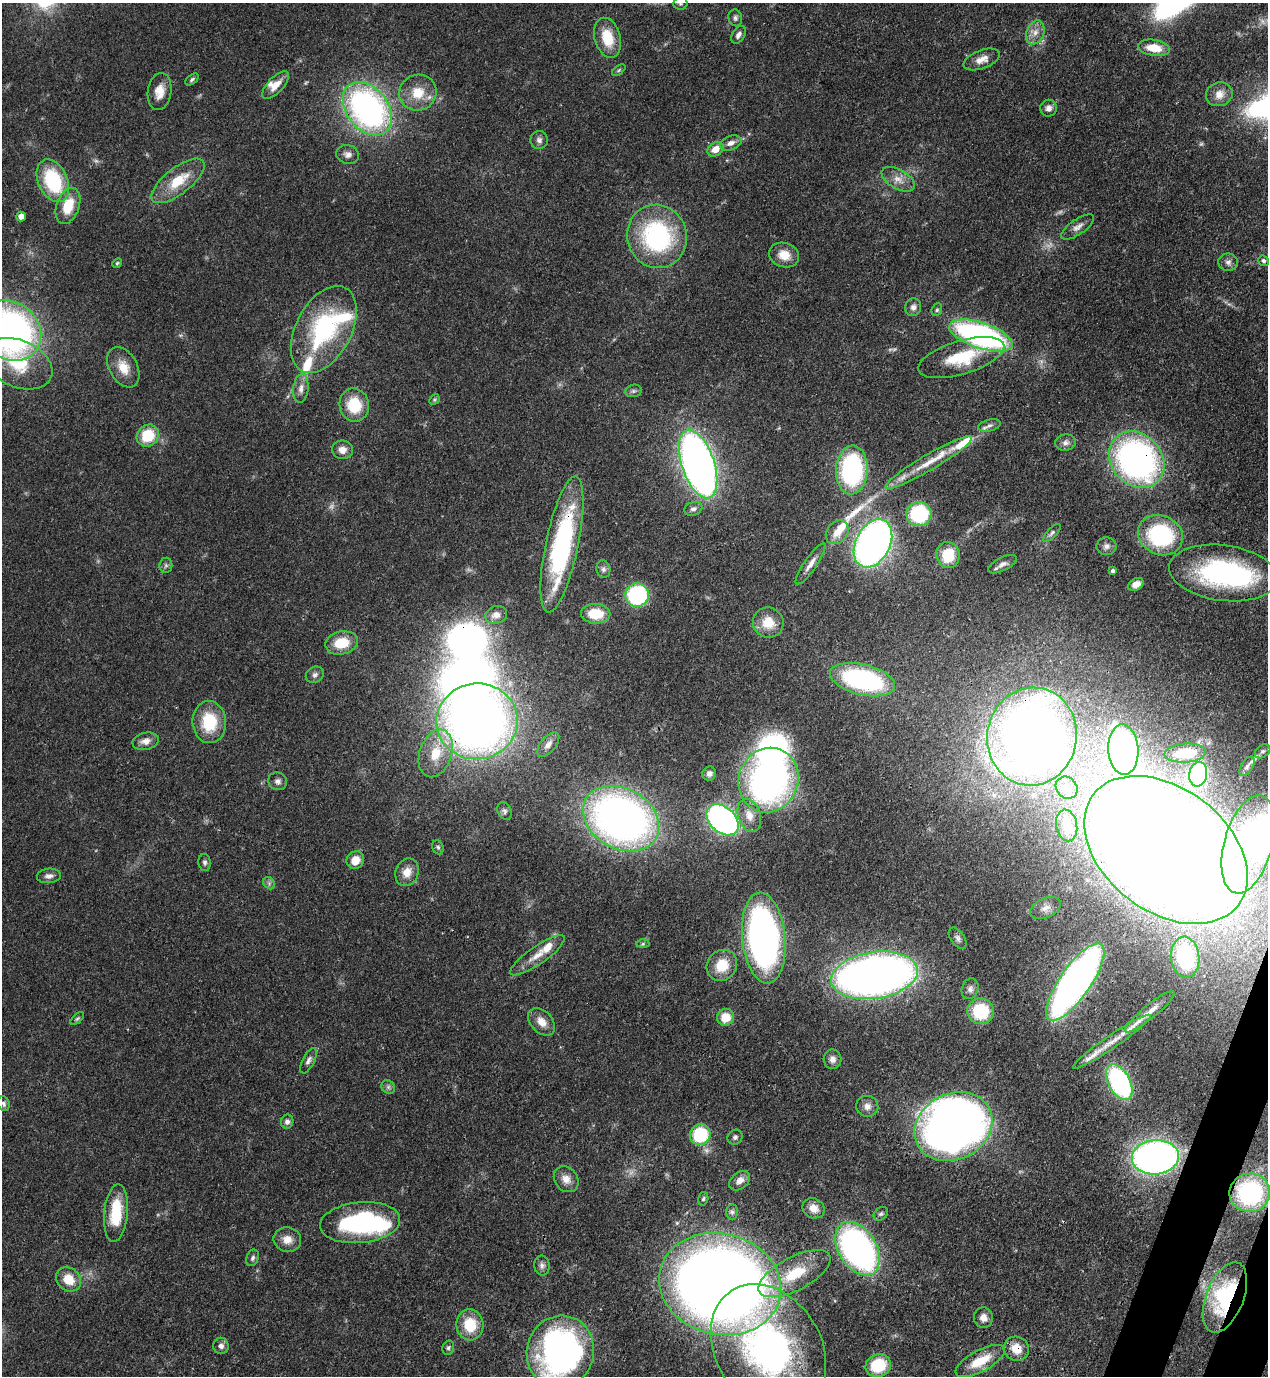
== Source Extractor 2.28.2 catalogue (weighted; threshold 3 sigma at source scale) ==
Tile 6 of 4 x 4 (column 2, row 2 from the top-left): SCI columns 1620-2885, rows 2791-4164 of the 5638 x 5579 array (HDU 1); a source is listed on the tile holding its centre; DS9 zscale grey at full resolution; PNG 1270 x 1378 px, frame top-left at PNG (2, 3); each listed source drawn as its Kron ellipse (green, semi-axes under 4 px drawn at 4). Shown black and unused: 2% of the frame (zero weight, under 3 of 4 exposures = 7% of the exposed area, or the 3 px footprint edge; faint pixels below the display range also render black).
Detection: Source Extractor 2.28.2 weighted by HDU 2 'WHT'; one run over the whole footprint, this tile lists its part. Background 0.0508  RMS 0.0034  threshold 0.0152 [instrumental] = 3 sigma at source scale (4.5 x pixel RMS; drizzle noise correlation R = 1.50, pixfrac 1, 0.05/0.05 arcsec/px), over >= 5 px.
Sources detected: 176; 3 too faint to see at this stretch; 8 inside a brighter object's white glare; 3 long thin detections or spike segments (spike, bleed or trail) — neither listed nor drawn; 8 inside a brighter listed object's ellipse — not listed separately; the other 154 listed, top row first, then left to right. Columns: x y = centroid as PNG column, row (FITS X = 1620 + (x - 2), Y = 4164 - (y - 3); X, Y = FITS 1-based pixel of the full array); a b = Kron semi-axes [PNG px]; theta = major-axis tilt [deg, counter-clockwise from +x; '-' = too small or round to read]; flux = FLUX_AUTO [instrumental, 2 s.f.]
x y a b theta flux
680 3 7 6 - 0.68
735 18 8 7 - 1
1035 32 12 8 69 2.8
738 35 10 6 59 1.3
608 38 20 13 -74 9.6
1154 48 16 8 -8 6.6
982 59 19 9 20 3.3
619 70 8 4 36 0.5
192 79 8 4 39 0.73
275 85 18 8 46 3.9
159 91 18 12 82 4.6
418 93 19 18 - 8.5
1219 94 13 12 - 3.3
1049 108 8 8 - 1.7
367 109 30 20 -52 110
539 140 9 9 - 1.4
731 143 11 7 21 2.1
716 149 8 6 34 4.4
348 154 11 9 -13 1.8
898 179 18 9 -29 3.6
53 181 22 14 -65 27
178 181 32 13 38 11
68 206 18 11 70 9.3
21 217 5 4 - 2.8
1078 227 19 7 34 2.3
657 236 32 29 -76 49
784 255 15 12 -17 5.3
1263 261 5 5 - 0.79
1228 262 10 8 -8 1.5
117 263 5 4 - 0.45
913 307 9 8 - 1.4
937 310 6 5 - 0.55
324 330 47 28 62 43
10 331 33 28 -39 160
981 335 33 12 -18 100
961 357 45 16 17 16
19 364 35 23 -24 18
123 367 22 14 -61 5.7
301 388 15 7 84 2.3
633 391 8 6 15 0.89
434 400 6 4 46 0.5
354 405 16 14 -78 11
989 425 11 6 15 1.4
148 436 11 10 - 11
1066 443 10 8 11 1.5
342 450 10 9 - 2.6
1137 460 30 25 -47 120
929 462 49 8 30 9.4
698 464 36 16 -71 250
852 470 24 16 87 52
693 509 9 6 20 1.3
919 514 12 12 - 27
837 532 13 10 51 4.4
1052 533 11 4 45 0.96
1160 535 23 19 -25 33
873 543 26 17 62 180
562 545 69 16 78 59
1106 546 10 9 - 1.5
948 555 13 11 -79 12
810 564 24 6 56 2.9
1002 564 15 6 27 1.9
166 565 7 6 - 0.89
603 569 9 7 -80 1.2
1113 571 4 3 - 0.76
1223 573 54 28 -8 61
1136 584 8 6 31 2.8
637 595 12 11 - 38
596 614 14 10 -2 9.8
496 615 11 8 17 2.6
768 623 15 15 - 7
342 643 16 11 12 8.9
315 675 9 7 32 1.2
862 680 33 15 -13 62
477 721 41 38 5 280
209 722 21 16 -86 15
1032 736 49 45 81 420
146 741 13 8 12 2.6
548 745 14 7 50 1.9
1123 750 25 15 -86 83
1263 751 8 6 37 1
436 753 24 16 71 10
1185 753 21 9 4 7.9
1247 766 11 5 56 1.1
709 773 7 7 - 1.3
1198 774 12 9 79 46
768 780 33 29 69 130
278 781 9 9 - 1.5
1067 788 12 10 -48 2.9
504 811 9 6 -63 0.92
749 815 17 11 -71 4.4
621 819 40 30 -29 200
723 820 18 12 -42 100
1067 825 16 10 -79 3.1
1248 844 50 24 75 31
438 847 7 5 -67 0.65
1166 850 91 62 -37 1000
355 860 9 8 - 4.8
205 862 8 6 -84 1
407 872 14 11 69 3.9
49 876 12 7 5 1.7
269 883 7 5 -46 0.79
1046 908 16 10 24 3.1
764 938 46 21 -84 140
958 938 12 7 -55 1.3
643 944 6 4 1 0.58
537 955 32 9 35 5.1
1185 957 20 14 -84 19
722 965 16 14 51 8.6
875 975 44 23 8 260
1075 982 46 15 55 220
970 989 10 8 71 1.7
980 1011 13 13 - 18
1150 1012 31 6 39 3.8
726 1017 8 8 - 6.4
77 1018 8 4 41 0.58
541 1022 16 10 -47 3.8
1112 1042 46 6 34 5.6
833 1059 10 9 - 1.7
308 1061 14 6 64 1.4
1119 1082 19 11 -62 53
388 1087 7 6 - 0.87
3 1104 7 6 - 0.85
867 1106 11 10 - 2.2
287 1122 7 6 - 1.3
953 1127 40 33 27 280
700 1135 10 10 - 20
735 1137 8 7 - 1
1155 1157 23 17 4 160
566 1179 14 11 -52 3.2
740 1181 12 8 39 2.3
1250 1193 20 19 - 41
703 1199 7 5 73 0.68
814 1208 11 9 -31 3.3
732 1212 7 6 - 0.89
116 1213 29 12 85 13
881 1214 8 6 43 0.82
360 1223 40 20 6 45
287 1240 14 12 -11 3.6
858 1249 29 19 -58 110
253 1258 8 6 69 0.9
542 1265 10 7 -87 1.4
795 1274 40 16 27 15
68 1279 13 11 -42 6.3
720 1284 62 50 -14 560
1225 1297 37 19 68 31
983 1318 10 9 - 2.4
470 1325 15 13 -84 11
221 1346 8 7 - 1.5
448 1348 7 5 74 0.74
768 1349 69 52 -58 110
1016 1349 13 12 - 5.4
560 1352 36 33 74 130
980 1361 27 10 28 8.9
878 1365 13 11 22 14
Overlapping masked pixels (flux is a lower limit): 16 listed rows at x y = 367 109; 961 357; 1137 460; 562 545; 477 721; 1032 736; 1166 850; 1075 982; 953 1127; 1250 1193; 116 1213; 795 1274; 720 1284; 1225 1297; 768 1349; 1016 1349
Isophote crosses this tile's border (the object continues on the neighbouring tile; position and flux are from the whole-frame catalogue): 4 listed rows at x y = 680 3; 10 331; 768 1349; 560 1352